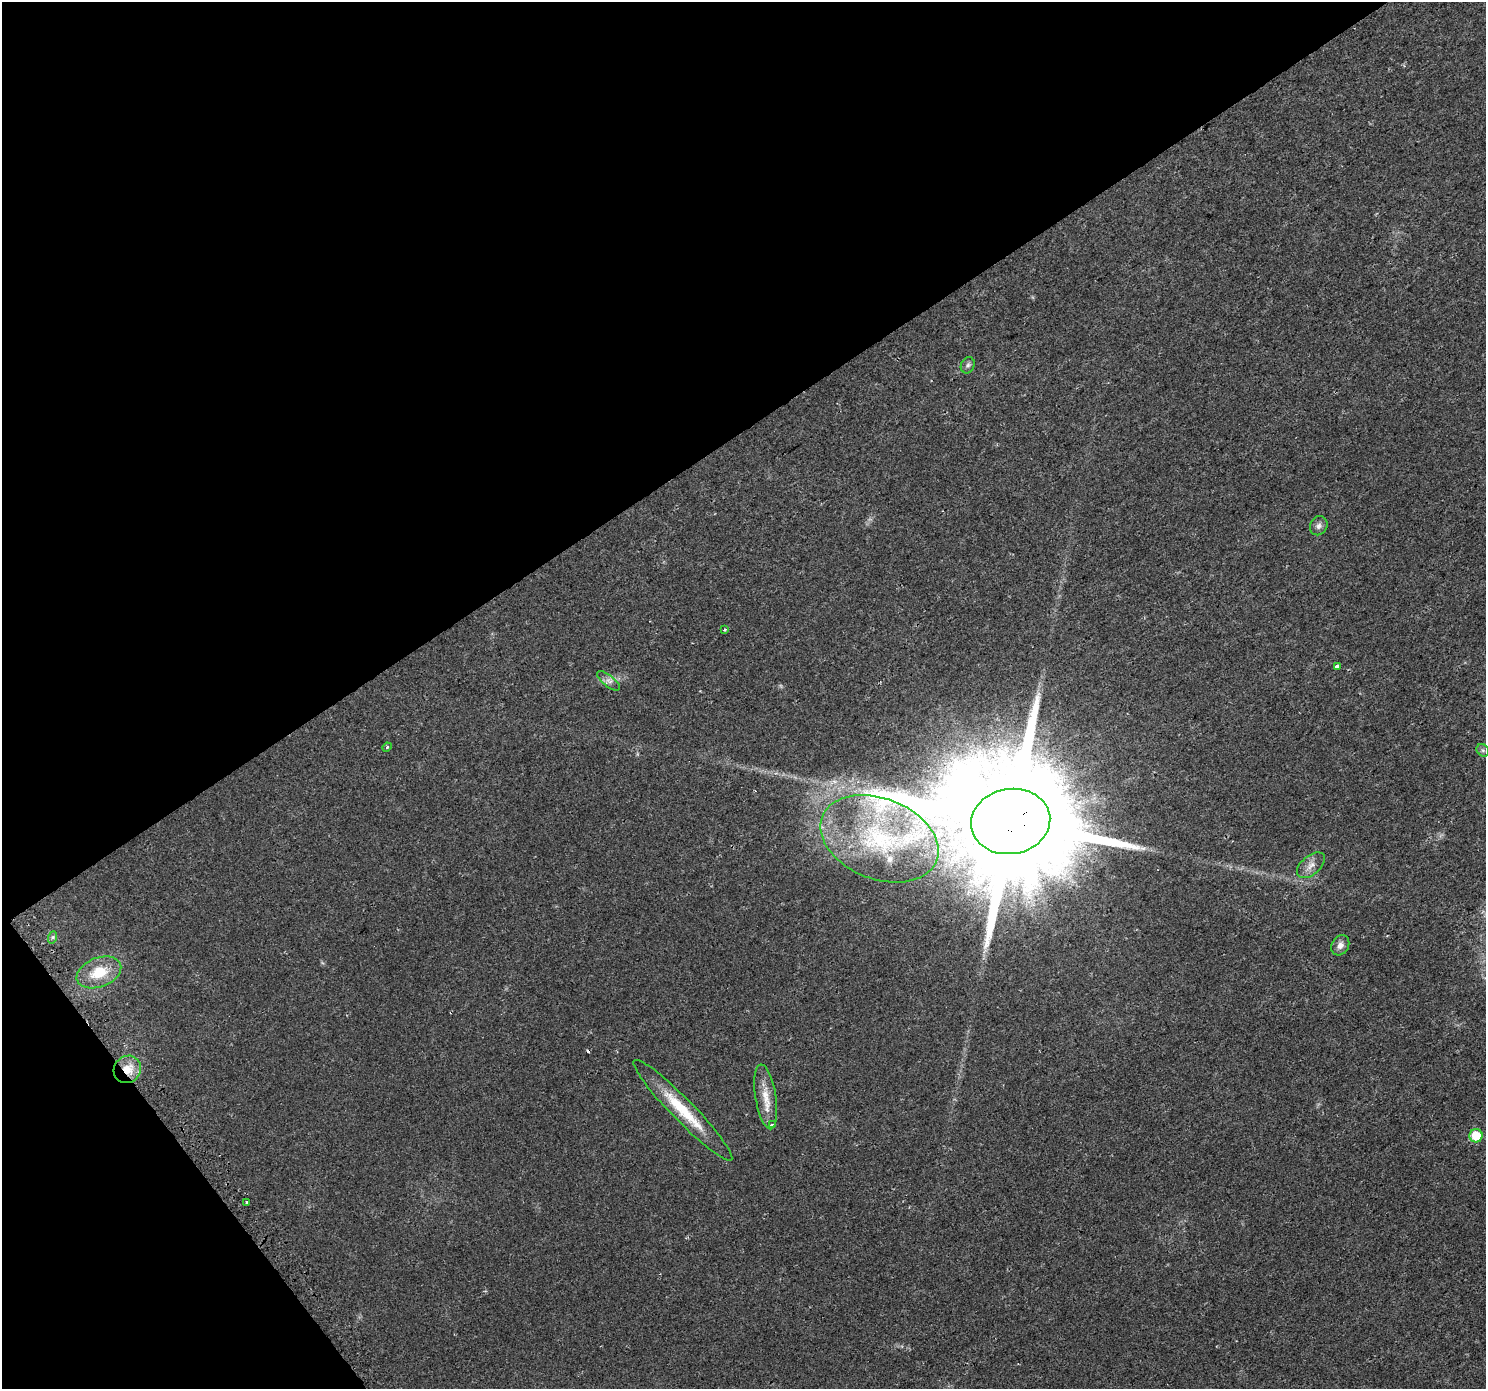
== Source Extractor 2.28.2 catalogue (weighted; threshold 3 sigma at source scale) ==
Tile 5 of 4 x 4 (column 1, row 2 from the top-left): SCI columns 34-1517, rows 2991-4377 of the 6001 x 5911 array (HDU 1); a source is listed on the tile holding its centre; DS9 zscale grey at full resolution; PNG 1488 x 1391 px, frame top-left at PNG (2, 2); each listed source drawn as its Kron ellipse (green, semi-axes under 4 px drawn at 4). Shown black and unused: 35% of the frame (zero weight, under 2 of 3 exposures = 2% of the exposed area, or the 3 px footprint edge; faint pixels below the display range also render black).
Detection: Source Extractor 2.28.2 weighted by HDU 2 'WHT'; one run over the whole footprint, this tile lists its part. Background 0.0184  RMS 0.0036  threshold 0.016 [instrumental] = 3 sigma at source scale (4.5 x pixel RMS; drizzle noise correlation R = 1.50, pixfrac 1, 0.0396/0.0396 arcsec/px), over >= 5 px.
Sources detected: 22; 2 cosmic-ray / hot-pixel residue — neither listed nor drawn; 1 inside a brighter listed object's ellipse — not listed separately; the other 19 listed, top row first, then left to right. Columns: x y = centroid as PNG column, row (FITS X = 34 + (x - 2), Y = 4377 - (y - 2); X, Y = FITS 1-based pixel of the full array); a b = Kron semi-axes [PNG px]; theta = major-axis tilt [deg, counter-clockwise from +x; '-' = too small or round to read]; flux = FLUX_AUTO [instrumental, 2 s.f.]
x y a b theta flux
968 365 8 6 63 0.92
1319 526 10 8 60 1.4
724 630 4 3 - 0.38
1337 667 4 3 - 16
608 681 14 5 -39 1.6
387 747 5 4 - 0.44
1483 750 7 5 -45 0.69
1011 821 40 32 10 17000
879 839 61 40 -21 49
1311 865 16 9 40 2.8
53 937 6 4 71 0.62
1340 945 10 8 60 2
99 972 23 14 21 9.7
127 1069 14 13 - 6.1
766 1097 33 10 -81 6.2
683 1110 69 11 -46 15
772 1125 3 3 - 6.7
1476 1136 7 6 - 9.4
247 1202 3 3 - 0.66
Overlapping masked pixels (flux is a lower limit): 2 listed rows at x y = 1011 821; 127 1069